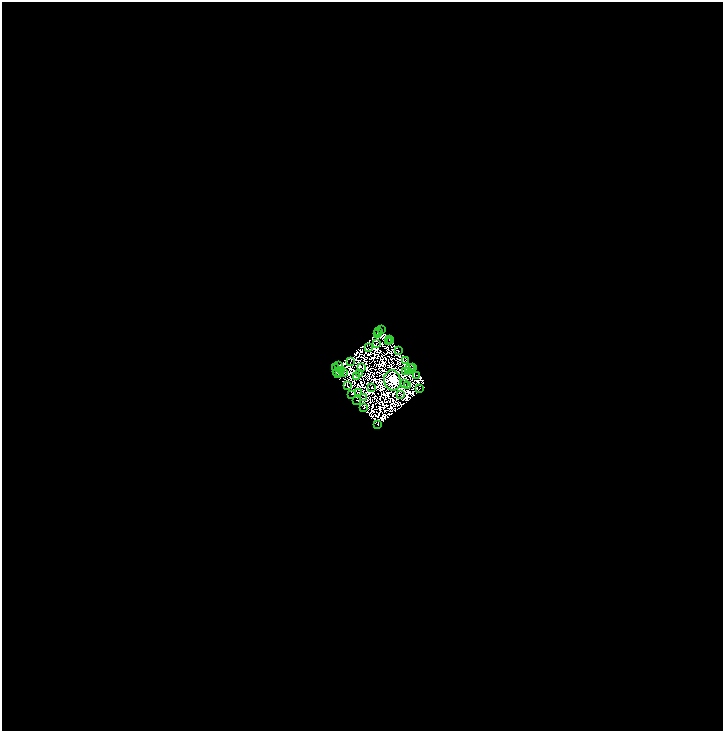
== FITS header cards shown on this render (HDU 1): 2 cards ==
NAXIS1  =                 1442
NAXIS2  =                 1458

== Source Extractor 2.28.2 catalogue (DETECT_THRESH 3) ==
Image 1442 x 1458 px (HDU 1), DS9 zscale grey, zoomed out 1/2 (1 PNG px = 2 x 2 image px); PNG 725 x 733 px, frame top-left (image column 2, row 1458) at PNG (2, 2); each listed source drawn as its Kron ellipse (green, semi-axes under 4 px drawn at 4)
Background 0.0339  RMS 1.2e-05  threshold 3.64e-05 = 3 sigma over >= 5 px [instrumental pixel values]
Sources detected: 144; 106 cannot appear on this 1/2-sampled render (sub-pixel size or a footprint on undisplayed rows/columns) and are neither listed nor drawn; the other 38 listed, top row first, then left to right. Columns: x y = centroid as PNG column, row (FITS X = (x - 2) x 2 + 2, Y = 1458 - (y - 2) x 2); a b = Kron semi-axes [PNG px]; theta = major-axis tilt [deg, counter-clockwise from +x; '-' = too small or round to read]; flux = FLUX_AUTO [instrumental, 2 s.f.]
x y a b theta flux
381 330 3 1 - 2.8
379 332 2 2 - 5.9
377 333 2 2 - 6.6
389 339 2 1 - 1.8
388 341 2 1 - 0.93
391 341 2 1 - 1.5
377 344 2 1 - 1.5
369 347 2 1 - 0.74
399 351 2 1 - 2.3
406 361 2 1 - 1.5
351 362 3 1 - 1.2
338 365 2 1 - 3.5
361 367 3 1 - 0.78
413 367 2 1 - 5.7
335 368 2 1 - 4
410 368 5 2 - 3.4
341 371 2 1 - 0.75
405 371 2 2 - 3.5
344 372 3 1 - 2.4
409 372 2 2 - 2.8
337 373 5 2 - 4.3
340 373 3 1 - 2.2
359 374 2 1 - 1.6
416 375 2 1 - 0.46
357 377 2 2 - 2
392 380 10 8 -78 1900
404 384 3 1 - 0.2
408 385 3 1 - 1.6
348 386 3 1 - 2.8
371 387 2 1 - 1.2
420 389 2 1 - 0.33
358 392 2 1 - 0.12
352 394 3 1 - 0.04
400 395 2 1 - 0.59
364 398 2 1 - 0.45
357 400 2 1 - 0.16
363 407 3 1 - 0.9
378 424 2 2 - 0.51
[106 sub-pixel or undisplayed-footprint detections neither listed nor drawn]